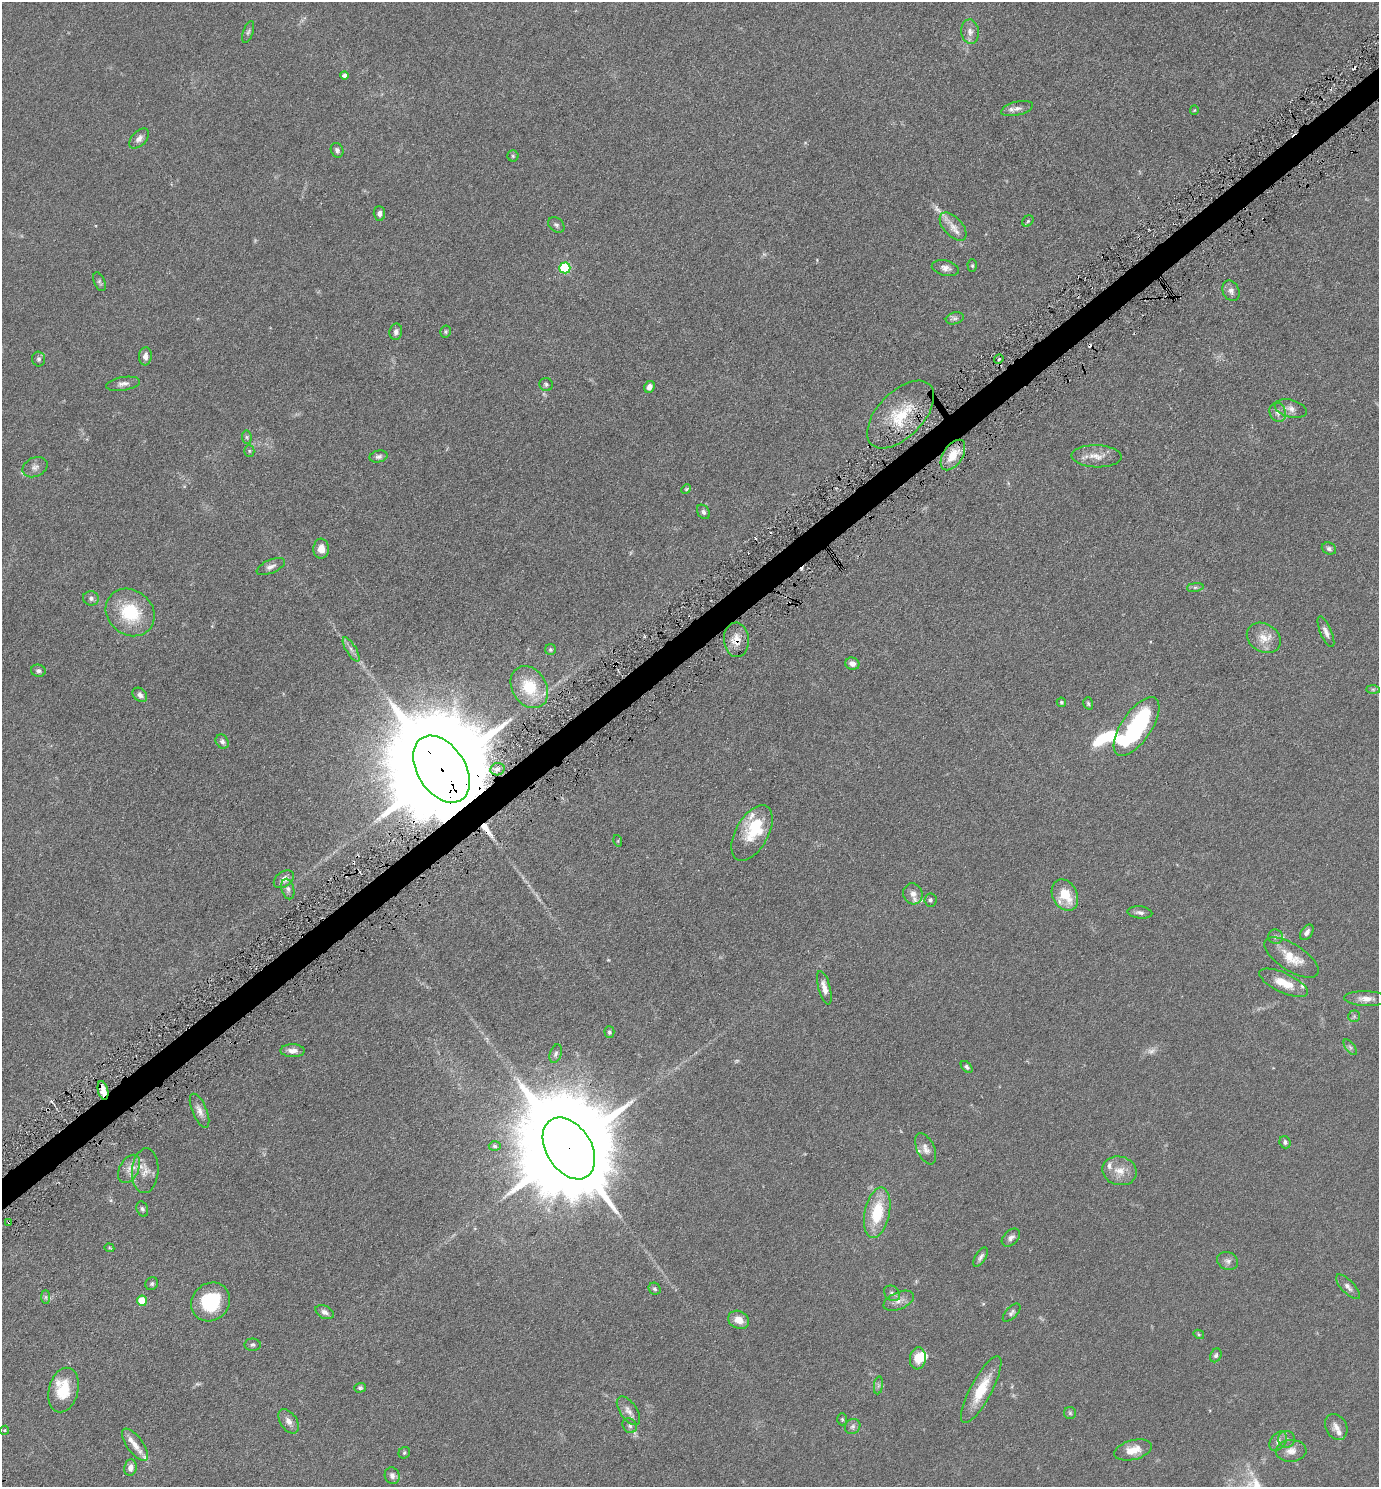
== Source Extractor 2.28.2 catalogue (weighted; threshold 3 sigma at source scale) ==
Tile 10 of 4 x 4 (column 2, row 3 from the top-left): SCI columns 1534-2910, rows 1501-2985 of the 5961 x 5968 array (HDU 1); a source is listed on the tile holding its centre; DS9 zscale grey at full resolution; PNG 1381 x 1489 px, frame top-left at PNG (2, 2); each listed source drawn as its Kron ellipse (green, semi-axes under 4 px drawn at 4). Shown black and unused: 2% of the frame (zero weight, under 3 of 6 exposures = <1% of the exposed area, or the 3 px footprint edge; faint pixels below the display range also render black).
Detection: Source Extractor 2.28.2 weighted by HDU 2 'WHT'; one run over the whole footprint, this tile lists its part. Background 0.0673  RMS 0.006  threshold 0.0247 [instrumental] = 3 sigma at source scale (4.09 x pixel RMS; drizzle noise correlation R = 1.36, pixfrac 0.8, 0.05/0.05 arcsec/px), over >= 5 px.
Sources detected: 161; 5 too faint to see at this stretch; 4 inside a brighter object's white glare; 8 cosmic-ray / hot-pixel residue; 2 long thin detections or spike segments (spike, bleed or trail) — neither listed nor drawn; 12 inside a brighter listed object's ellipse — not listed separately; the other 130 listed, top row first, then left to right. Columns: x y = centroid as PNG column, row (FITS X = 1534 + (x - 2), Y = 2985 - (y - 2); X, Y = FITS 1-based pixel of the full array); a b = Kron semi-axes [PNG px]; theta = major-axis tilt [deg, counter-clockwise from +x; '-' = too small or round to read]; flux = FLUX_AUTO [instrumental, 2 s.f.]
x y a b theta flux
248 32 11 5 71 1.4
970 32 12 9 -82 3.3
345 75 4 4 - 2.3
1017 109 16 6 14 3
1194 110 5 4 - 0.52
139 138 12 7 47 2.7
337 150 7 6 - 1.5
513 156 5 5 - 0.76
379 213 7 6 - 2.1
1028 221 6 5 - 0.84
556 225 9 7 -38 1.4
953 227 17 9 -48 4.9
972 266 6 4 -88 0.77
565 268 5 5 - 47
945 268 14 7 -13 2.7
99 282 10 5 -66 1.2
1231 291 11 8 -65 2.5
955 318 9 6 17 1.4
445 331 6 5 - 0.85
396 332 8 6 79 1.8
145 356 9 6 84 3
39 359 7 6 - 1.3
999 359 5 3 - 0.82
123 384 17 6 9 2.7
546 384 7 6 - 1.1
649 387 6 5 - 2.7
1291 409 16 8 -15 3.6
1278 412 10 8 -66 2.4
901 415 42 22 45 25
247 437 7 5 -82 0.93
249 451 5 5 - 0.76
953 455 17 9 57 11
1096 456 25 11 -2 6.5
379 457 9 6 12 1.6
35 467 13 9 26 2.9
686 489 5 4 - 0.58
703 512 8 5 -55 1.3
321 549 10 8 89 4.4
1329 549 7 5 -26 1.4
271 566 15 6 24 2.4
1195 587 8 4 8 1.1
91 598 8 7 - 1.8
130 612 26 22 -39 27
1326 632 16 5 -67 2.7
1264 638 18 14 -31 7.4
736 640 17 12 -86 6.8
351 649 14 5 -58 2.4
550 650 5 5 - 0.86
852 664 7 6 - 2.9
38 671 7 6 - 1.4
529 687 22 17 -58 21
1373 689 7 4 0 0.89
140 695 8 6 -42 2.3
1061 702 5 4 - 0.75
1088 703 6 4 -72 0.81
1136 727 34 15 56 56
222 742 7 6 - 1.7
441 769 37 24 -57 18000
497 769 7 6 - 2.3
752 833 30 16 61 14
618 841 6 4 -73 0.53
284 879 11 7 37 3.5
288 889 10 6 -74 1.6
913 894 11 9 -65 3
1065 895 16 12 -64 14
930 900 6 6 - 1.2
1140 912 12 6 -6 2
1307 932 9 5 55 2
1276 937 7 7 - 1.6
1292 957 31 13 -32 11
1284 983 26 9 -25 11
824 988 17 6 -75 4
1366 999 22 7 -2 4.4
1354 1016 6 6 - 0.96
609 1032 5 5 - 1
1350 1047 9 4 -54 1.2
293 1051 12 6 0 3.4
556 1054 9 5 72 1.3
967 1067 7 4 -46 1.1
103 1090 9 5 -76 5.7
200 1111 18 7 -67 3.5
1285 1142 6 5 - 1.3
495 1146 6 4 -3 1.2
569 1148 34 22 -57 14000
926 1149 16 8 -65 3.4
129 1169 15 9 61 4.6
145 1171 22 13 86 6.4
1120 1171 17 14 -13 6.9
142 1209 8 5 -68 1.3
877 1213 25 12 78 21
9 1222 3 3 - 1.6
1011 1238 11 7 43 2.1
109 1248 5 4 - 0.59
981 1257 11 5 57 1.7
1228 1261 11 8 -22 2.2
152 1284 7 6 - 1.1
1348 1287 16 6 -46 2.5
655 1289 6 5 - 1.1
892 1293 9 7 -41 1.9
46 1297 7 4 -90 1
142 1301 5 5 - 15
899 1301 16 8 23 3.8
211 1302 20 18 42 29
325 1312 10 6 -27 2.2
1012 1313 11 5 46 1.5
739 1320 11 8 -27 5.3
1199 1334 5 4 - 0.59
253 1345 8 6 0 1.3
1216 1355 7 5 63 1.3
918 1358 11 8 83 7.5
878 1385 9 4 82 1.3
360 1388 5 5 - 1
981 1389 37 10 62 17
64 1390 23 14 75 16
628 1411 16 8 -55 3.5
1070 1413 6 6 - 1
842 1419 6 5 - 0.77
288 1421 14 8 -57 3.4
630 1426 8 6 -48 1.4
853 1426 8 7 - 1.7
1336 1427 14 10 -63 3.7
4 1430 5 4 - 0.57
1287 1439 8 8 - 2.1
1278 1441 10 7 52 2.6
135 1445 19 8 -54 5.3
1133 1450 19 9 14 7.7
1291 1451 15 11 3 4.5
404 1453 6 5 - 0.94
130 1467 8 6 81 2.8
392 1476 8 7 - 2.3
Overlapping masked pixels (flux is a lower limit): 5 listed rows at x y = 736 640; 441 769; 103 1090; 569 1148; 9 1222
Isophote crosses this tile's border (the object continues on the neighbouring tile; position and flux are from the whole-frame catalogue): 1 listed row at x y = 4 1430